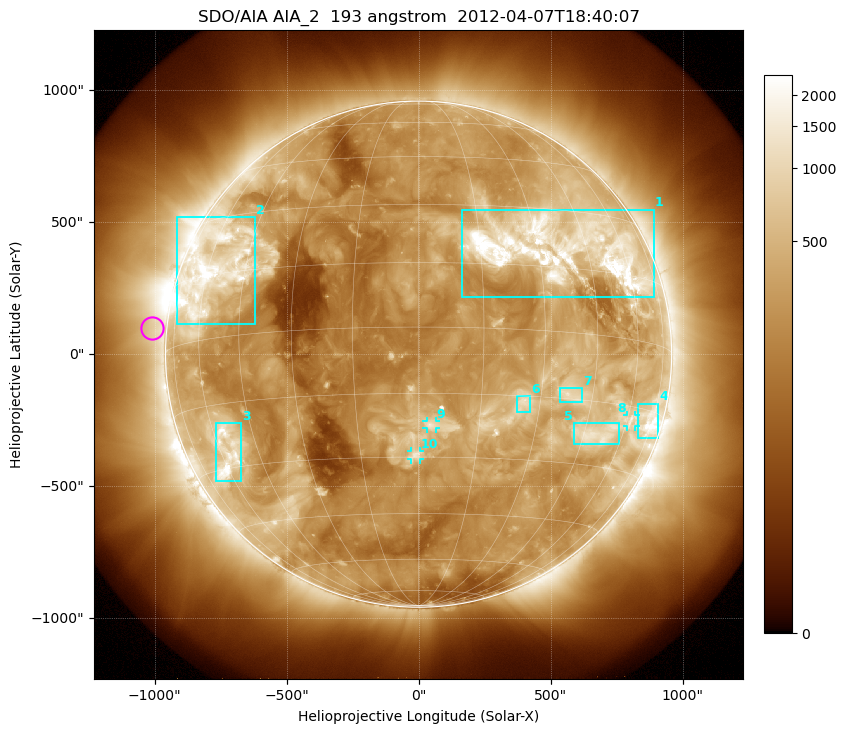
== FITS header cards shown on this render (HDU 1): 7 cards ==
TELESCOP= 'SDO/AIA'
INSTRUME= 'AIA_2'
WAVELNTH=                  193
WAVEUNIT= 'angstrom'
DATE-OBS= '2012-04-07T18:40:07.84'
CTYPE1  = 'HPLN-TAN'
CTYPE2  = 'HPLT-TAN'

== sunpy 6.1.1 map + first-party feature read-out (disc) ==
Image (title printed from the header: SDO/AIA AIA_2  193 angstrom  2012-04-07T18:40:07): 1024 x 1024 px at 2.4 arcsec/px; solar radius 959 arcsec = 399 px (full disc in frame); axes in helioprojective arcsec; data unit not stated in the header (colour bar unlabelled)
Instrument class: DISC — disc imager (sunpy class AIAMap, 193 A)
Bright regions (active regions / flare kernels): reference = the median radial profile (limb darkening/brightening removed); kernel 9 px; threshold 5 sigma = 733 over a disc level ~253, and >= 1.15x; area >= 12 px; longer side >= 10 px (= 24 arcsec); searched inside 0.97 R_sun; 10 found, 10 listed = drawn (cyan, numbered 1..; 3 of them under ~33 arcsec drawn as corner ticks so the feature stays visible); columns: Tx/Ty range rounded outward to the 5 arcsec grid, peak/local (2 s.f.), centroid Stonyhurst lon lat
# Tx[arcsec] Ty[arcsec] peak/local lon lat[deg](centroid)
1 165..890 215..550 15 +35 +19
2 -920..-620 115..520 9.5 -58 +16
3 -770..-670 -480..-260 7.3 -57 -26
4 830..910 -320..-185 6.4 +72 -17
5 585..760 -340..-260 4.8 +50 -22
6 370..425 -220..-155 6.1 +26 -17
7 535..620 -180..-130 5.1 +38 -14
8 790..820 -275..-230 3.9 +62 -18
9 30..65 -280..-255 5 +3 -22
10 -30..5 -400..-365 5.6 -1 -29
Off-limb structures (1.02-1.3 R_sun): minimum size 162 px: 6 found; the strongest spans PA ~50..130 deg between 1.02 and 1.3 R_sun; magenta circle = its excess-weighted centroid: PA ~85 deg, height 1.06 R_sun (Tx ~-1010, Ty ~100 arcsec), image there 1.6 x the reference